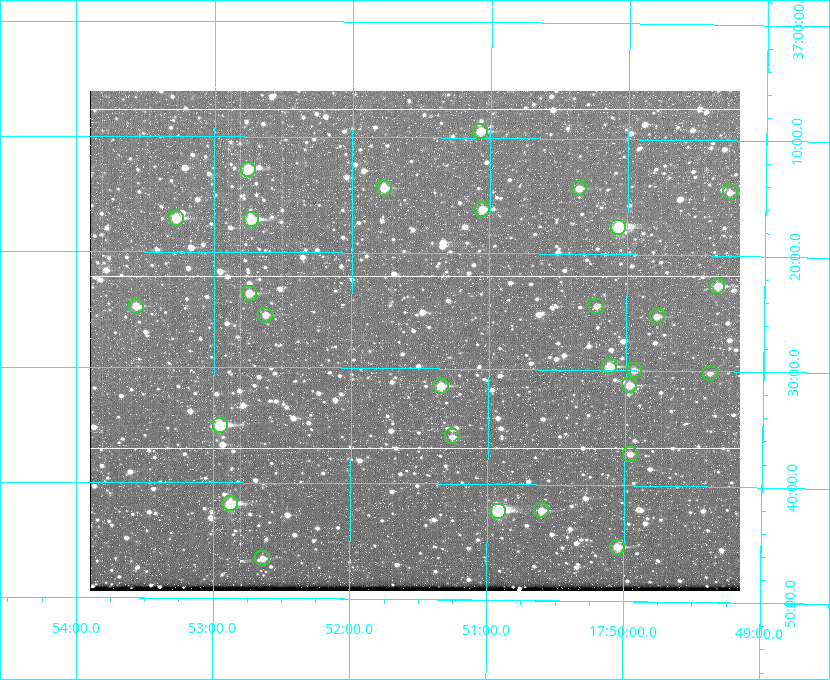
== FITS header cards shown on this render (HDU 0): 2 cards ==
NAXIS1  =                  650
NAXIS2  =                  500

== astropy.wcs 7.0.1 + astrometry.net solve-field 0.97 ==
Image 650 x 500 px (HDU 0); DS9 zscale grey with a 90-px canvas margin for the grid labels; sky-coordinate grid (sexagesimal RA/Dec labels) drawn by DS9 from the SOLVED WCS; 28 Tycho-2 reference stars matched to detected sources circled (green)
Header WCS: none
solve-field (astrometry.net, Tycho-2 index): SOLVED blind (the file carries no WCS)
Solved WCS: RA---TAN-SIP/DEC--TAN-SIP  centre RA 17:51:32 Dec +37:28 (267.88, +37.46 deg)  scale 5.2 arcsec/px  FOV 56.3' x 43.3'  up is +180 deg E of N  parity flipped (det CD > 0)
(file carries no celestial WCS; the grid is the blind solution)
Tycho-2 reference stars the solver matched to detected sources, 28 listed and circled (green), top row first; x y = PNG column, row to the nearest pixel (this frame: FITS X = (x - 90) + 1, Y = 500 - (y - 91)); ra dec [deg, ICRS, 3 dp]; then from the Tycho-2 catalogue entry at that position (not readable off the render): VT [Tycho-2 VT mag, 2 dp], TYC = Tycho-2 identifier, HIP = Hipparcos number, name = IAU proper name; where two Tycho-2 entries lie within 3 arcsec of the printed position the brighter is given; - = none
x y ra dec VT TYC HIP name
480 131 267.768 +37.157 9.98 2620-745-1 - -
248 169 268.189 +37.213 9.71 2620-542-1 - -
384 188 267.943 +37.240 10.39 2620-505-1 - -
579 188 267.589 +37.238 11.09 2619-212-1 - -
730 192 267.316 +37.242 12.03 2619-611-1 - -
482 209 267.764 +37.270 10.17 2620-784-1 - -
176 218 268.319 +37.285 9.88 2620-536-1 - -
251 219 268.183 +37.286 8.98 2620-786-1 87506 -
618 227 267.517 +37.293 8.96 2619-379-1 - -
717 286 267.335 +37.377 10.60 2619-634-1 - -
249 293 268.186 +37.393 10.44 2620-175-1 - -
136 306 268.392 +37.412 10.60 2620-800-1 - -
596 306 267.555 +37.408 11.50 2619-358-1 - -
265 315 268.156 +37.424 11.25 2620-712-1 - -
657 316 267.445 +37.422 11.17 2619-451-1 - -
609 366 267.531 +37.495 10.07 2619-274-1 - -
634 370 267.485 +37.500 11.33 2619-40-1 - -
710 373 267.347 +37.503 12.15 3088-638-1 - -
629 385 267.494 +37.522 10.35 3088-270-1 - -
441 386 267.836 +37.525 9.96 3089-889-1 - -
220 425 268.239 +37.584 8.64 3089-755-1 - -
452 436 267.815 +37.598 11.54 3089-1081-1 - -
630 454 267.491 +37.621 11.40 3088-1284-1 - -
230 503 268.219 +37.697 8.93 3089-671-1 - -
541 510 267.652 +37.703 11.04 3089-693-1 - -
498 511 267.730 +37.705 8.13 3089-1203-1 87349 -
617 547 267.512 +37.755 10.10 3089-2332-1 - -
262 558 268.159 +37.775 11.22 3089-2245-1 - -